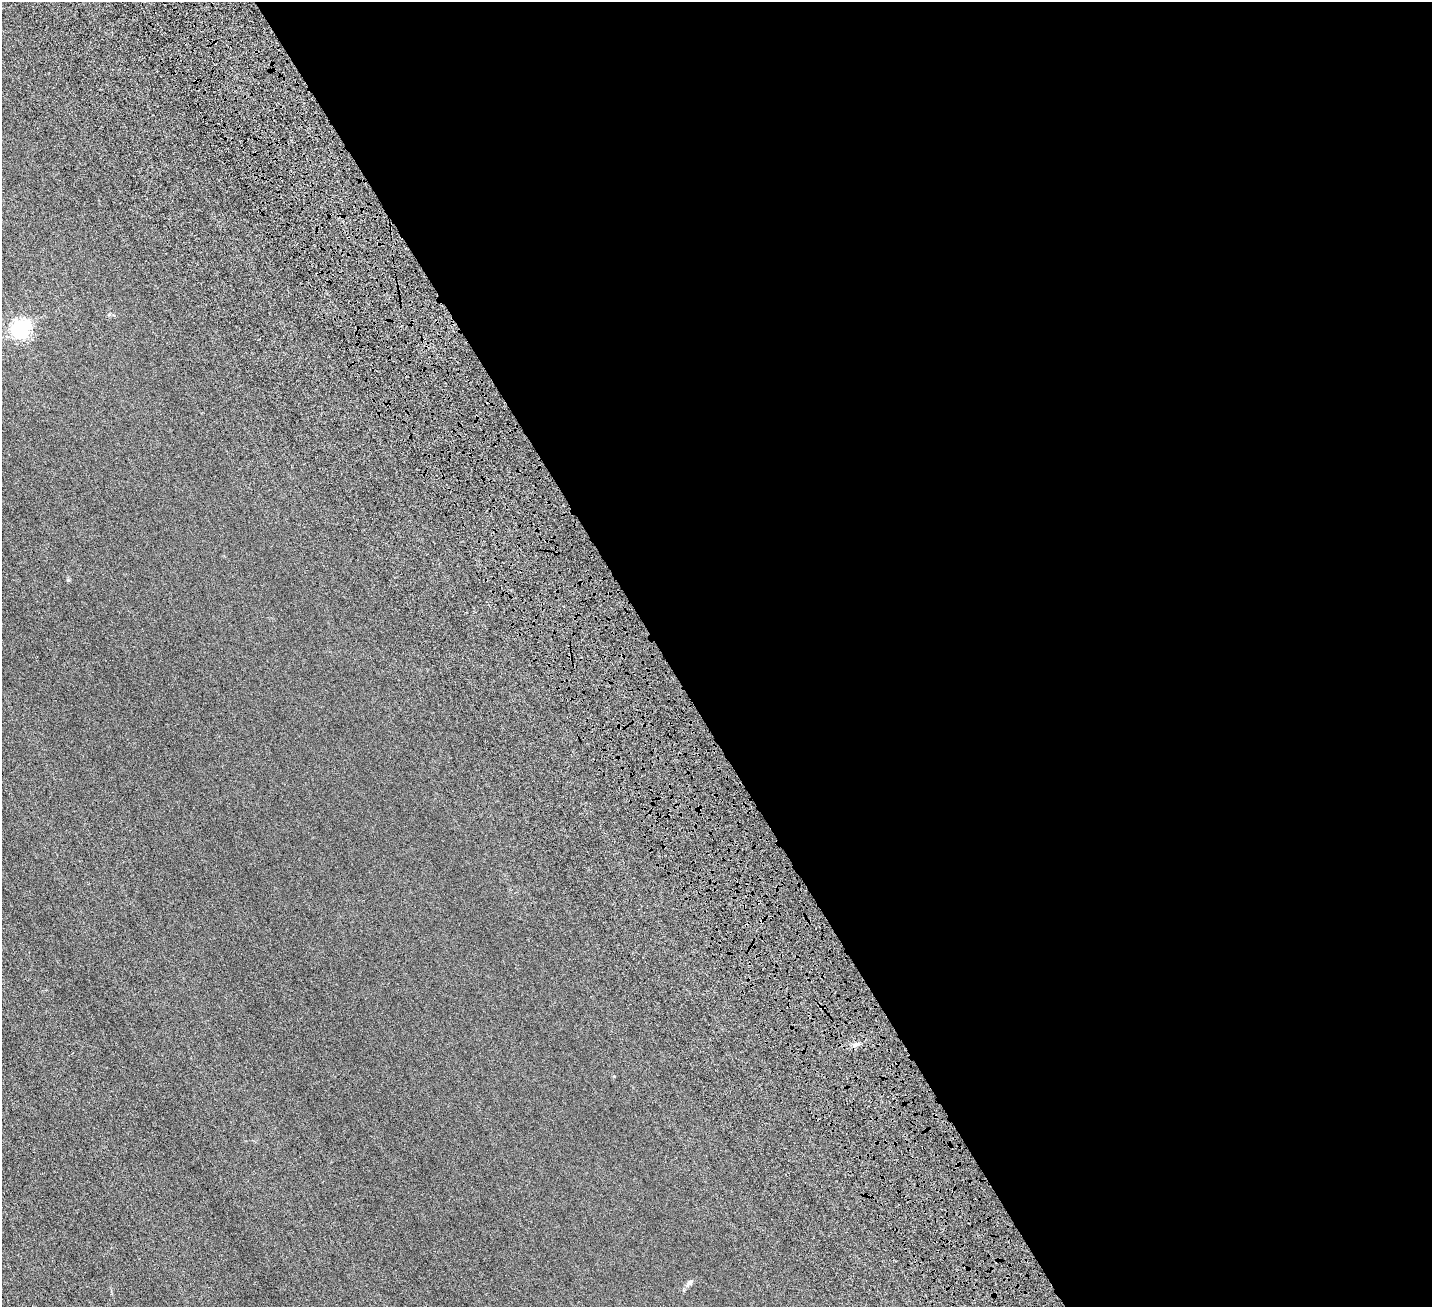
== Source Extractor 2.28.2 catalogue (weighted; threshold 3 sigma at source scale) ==
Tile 8 of 4 x 4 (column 4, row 2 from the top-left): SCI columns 4595-6024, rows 3090-4394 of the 6329 x 6320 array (HDU 1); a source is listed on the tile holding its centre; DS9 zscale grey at full resolution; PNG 1434 x 1309 px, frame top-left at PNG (2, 2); no overlay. Shown black and unused: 54% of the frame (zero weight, under 6 of 12 exposures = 14% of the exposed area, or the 3 px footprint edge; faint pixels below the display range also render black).
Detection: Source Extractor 2.28.2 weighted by HDU 2 'WHT'; one run over the whole footprint, this tile lists its part. Background 0.00232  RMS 0.002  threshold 0.00827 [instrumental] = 3 sigma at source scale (4.09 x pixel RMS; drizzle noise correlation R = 1.36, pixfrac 0.8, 0.05/0.05 arcsec/px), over >= 5 px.
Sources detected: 3; all 3 listed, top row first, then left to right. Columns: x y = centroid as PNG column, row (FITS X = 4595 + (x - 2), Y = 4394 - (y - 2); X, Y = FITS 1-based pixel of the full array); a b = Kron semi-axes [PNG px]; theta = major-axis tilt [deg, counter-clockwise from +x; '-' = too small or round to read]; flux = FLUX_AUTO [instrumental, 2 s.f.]
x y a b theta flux
20 329 7 6 - 64
856 1044 8 4 30 0.47
690 1282 8 6 44 0.46